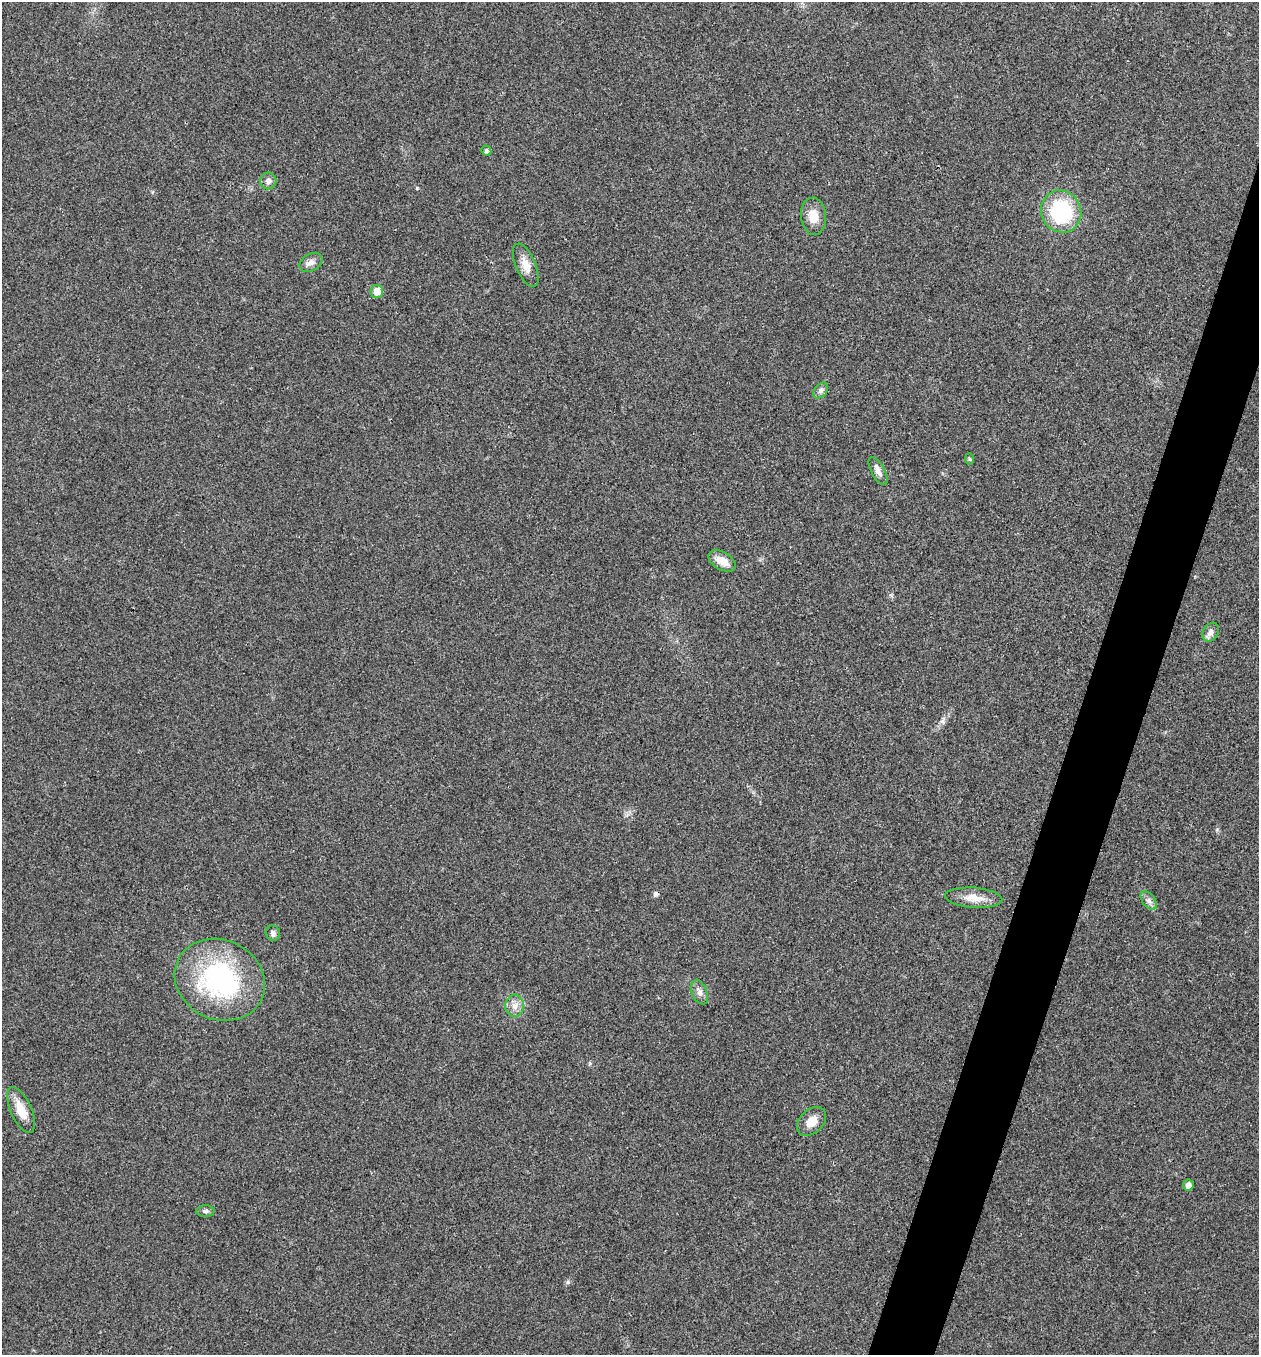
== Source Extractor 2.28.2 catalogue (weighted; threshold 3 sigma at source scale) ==
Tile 10 of 4 x 4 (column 2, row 3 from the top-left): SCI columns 1395-2651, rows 1360-2712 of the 5434 x 5422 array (HDU 1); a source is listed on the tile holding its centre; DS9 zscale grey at full resolution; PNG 1261 x 1357 px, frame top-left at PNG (2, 2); each listed source drawn as its Kron ellipse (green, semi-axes under 4 px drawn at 4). Shown black and unused: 4% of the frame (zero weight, under 3 of 4 exposures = <1% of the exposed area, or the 3 px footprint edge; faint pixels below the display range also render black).
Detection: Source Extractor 2.28.2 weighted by HDU 2 'WHT'; one run over the whole footprint, this tile lists its part. Background 0.0243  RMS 0.0053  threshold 0.0238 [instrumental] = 3 sigma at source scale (4.5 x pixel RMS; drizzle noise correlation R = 1.50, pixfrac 1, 0.05/0.05 arcsec/px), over >= 5 px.
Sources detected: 23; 1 cosmic-ray / hot-pixel residue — neither listed nor drawn; the other 22 listed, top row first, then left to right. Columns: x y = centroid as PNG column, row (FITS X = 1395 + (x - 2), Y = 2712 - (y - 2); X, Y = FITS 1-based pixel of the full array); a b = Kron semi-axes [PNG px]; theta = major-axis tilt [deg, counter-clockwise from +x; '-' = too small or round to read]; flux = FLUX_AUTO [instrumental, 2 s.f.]
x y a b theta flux
486 151 5 5 - 1.1
268 181 8 8 - 2.3
1061 212 21 20 - 45
813 216 19 12 -86 7.5
311 262 12 8 31 2.7
526 265 23 10 -67 6.2
377 291 6 6 - 6.2
821 390 9 6 51 1.8
969 459 6 4 -88 0.66
878 471 16 6 -61 3.1
722 561 15 8 -31 6.3
1211 632 10 7 58 2.9
973 898 29 10 -4 7.6
1149 901 10 6 -53 2.1
273 933 8 7 - 1.7
220 980 46 39 -26 81
699 992 13 7 -66 2.8
514 1006 11 9 -90 3.8
21 1110 25 10 -66 9.4
812 1121 17 11 45 6.4
1188 1185 5 5 - 2.9
205 1211 9 6 1 1.3
Unlisted compact peaks at least as high as the median listed source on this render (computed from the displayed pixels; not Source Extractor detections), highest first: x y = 568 1282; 417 188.